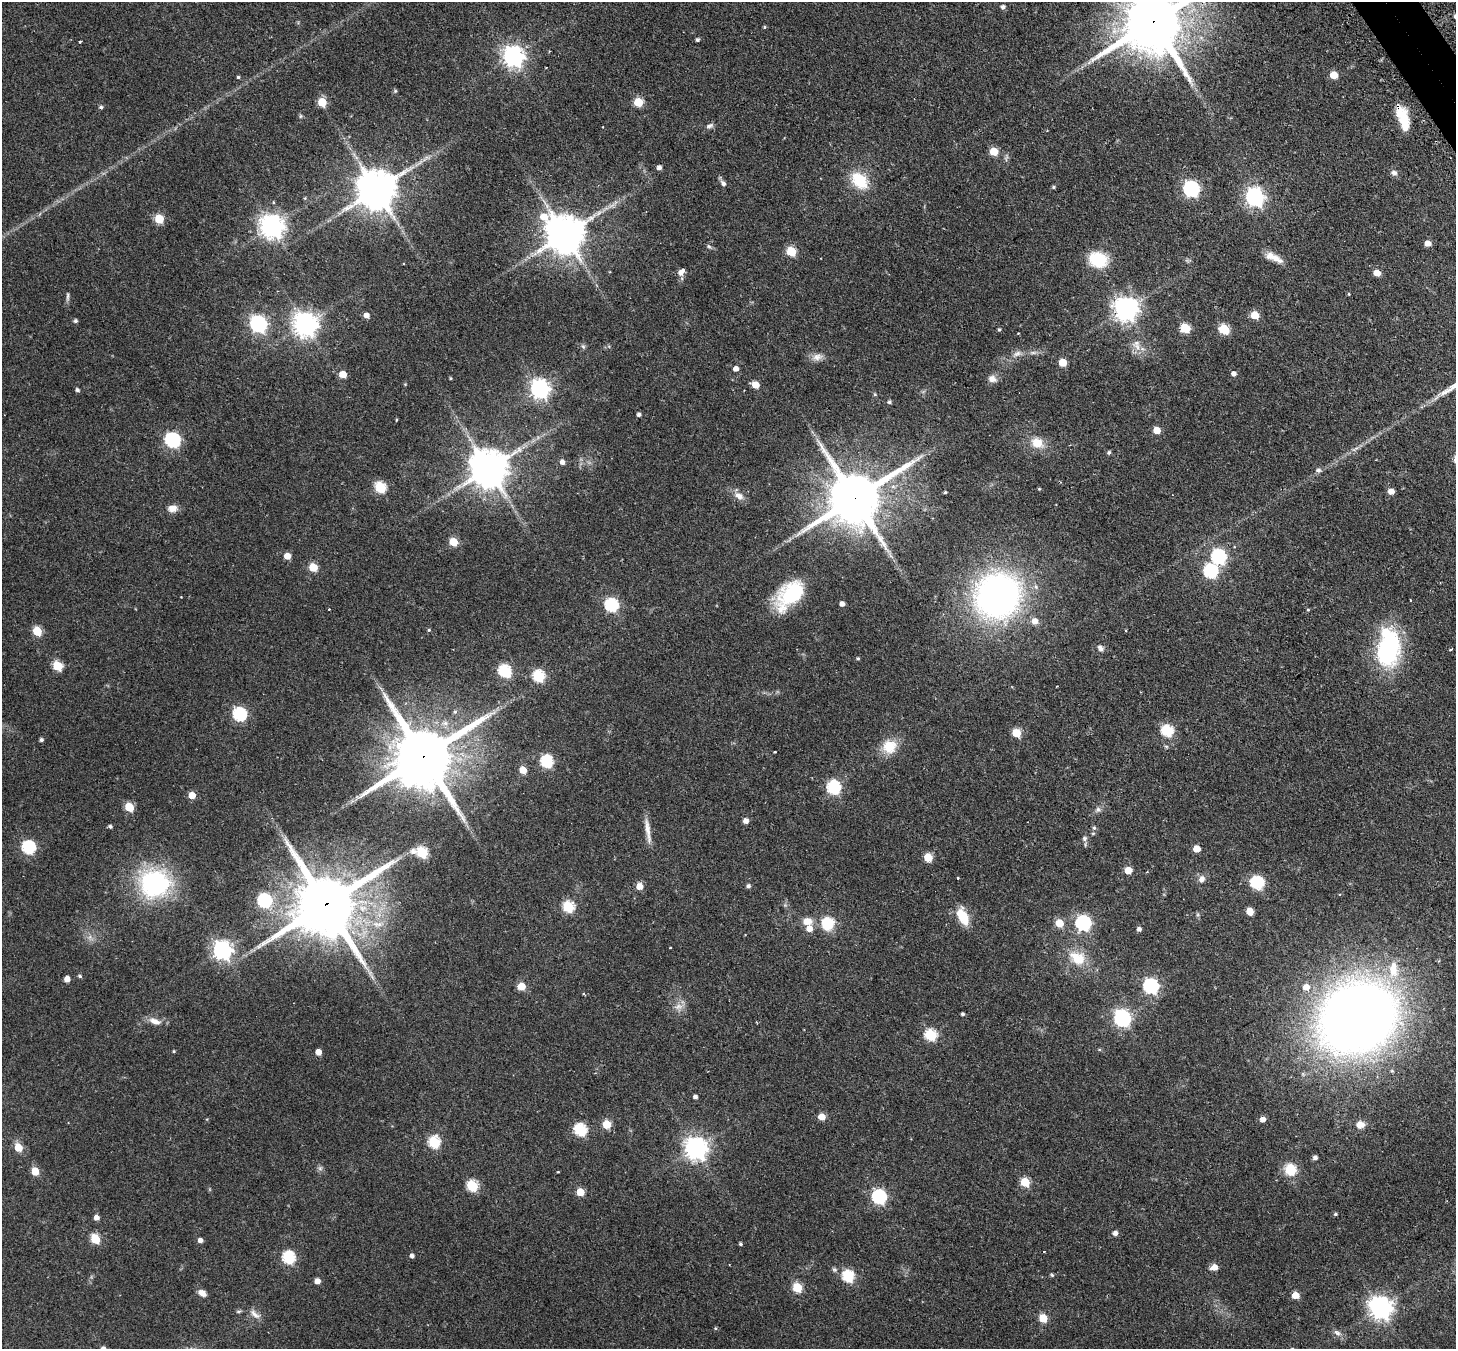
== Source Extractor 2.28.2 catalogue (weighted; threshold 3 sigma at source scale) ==
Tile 10 of 4 x 4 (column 2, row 3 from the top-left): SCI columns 1501-2954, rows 1673-3019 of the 5908 x 5899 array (HDU 1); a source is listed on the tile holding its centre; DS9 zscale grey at full resolution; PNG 1458 x 1351 px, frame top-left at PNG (2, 2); no overlay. Shown black and unused: <1% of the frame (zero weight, under 2 of 3 exposures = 4% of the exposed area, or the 3 px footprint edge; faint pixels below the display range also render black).
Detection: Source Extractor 2.28.2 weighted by HDU 2 'WHT'; one run over the whole footprint, this tile lists its part. Background 0.19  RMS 0.0077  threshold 0.0346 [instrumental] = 3 sigma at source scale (4.5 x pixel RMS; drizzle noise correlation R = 1.50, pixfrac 1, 0.05/0.05 arcsec/px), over >= 5 px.
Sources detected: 209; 1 inside a brighter object's white glare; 4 cosmic-ray / hot-pixel residue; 1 long thin detection or spike segment (spike, bleed or trail) — not listed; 3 inside a brighter listed object's ellipse — not listed separately; the other 200 listed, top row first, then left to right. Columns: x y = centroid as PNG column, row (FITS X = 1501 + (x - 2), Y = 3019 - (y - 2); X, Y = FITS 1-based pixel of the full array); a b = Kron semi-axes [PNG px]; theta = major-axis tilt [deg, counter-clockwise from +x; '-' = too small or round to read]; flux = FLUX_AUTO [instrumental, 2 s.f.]
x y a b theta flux
1003 7 5 4 - 2.4
1455 16 4 3 - 1
1153 22 24 16 32 7400
764 27 5 4 - 0.83
697 40 4 4 - 1.3
80 42 3 2 - 0.92
513 56 8 7 - 460
1334 75 5 5 - 14
238 77 3 3 - 0.96
395 91 5 4 - 0.94
322 102 5 5 - 22
638 102 5 5 - 30
101 107 5 4 - 1.5
300 116 6 4 89 0.97
1404 117 28 11 -49 13
710 126 11 6 22 2.3
994 151 5 5 - 19
659 167 5 4 - 3.2
1394 173 8 6 -14 2.7
859 180 23 16 -47 25
723 183 9 6 -50 2.4
1053 187 5 4 - 1
1191 189 7 7 - 180
376 190 12 11 - 2500
1255 197 8 7 - 280
159 219 5 5 - 27
272 226 8 8 - 650
565 234 13 12 - 2100
1428 243 5 5 - 6.1
709 246 7 5 -31 1.3
791 251 6 5 - 33
1273 257 24 8 -25 8.6
1098 260 15 12 -20 35
682 271 8 5 49 5.4
1377 273 5 5 - 11
1349 294 4 4 - 0.67
67 297 13 4 88 1.9
1126 309 8 8 - 630
366 315 5 4 - 4.8
1255 315 5 5 - 19
75 321 5 4 - 1.5
258 324 8 7 - 190
305 324 9 8 - 600
1185 328 6 5 - 32
999 329 4 4 - 1.1
1224 329 6 5 - 41
1018 333 3 3 - 0.48
583 346 7 5 -67 1.4
1137 347 19 8 -46 6.4
1033 353 10 4 11 2.1
1017 354 13 7 22 3.8
817 357 15 9 13 5.3
1063 362 5 5 - 19
736 369 5 5 - 4
343 374 5 5 - 11
1234 374 5 5 - 2.9
450 378 4 3 - 0.73
992 379 11 8 -21 4.2
405 384 4 4 - 0.59
755 385 5 5 - 11
540 389 7 7 - 360
77 390 4 4 - 1.9
875 394 5 4 - 0.9
889 402 4 4 - 1.3
639 414 4 4 - 2
396 420 4 3 - 0.67
1157 430 5 5 - 11
173 440 7 6 - 140
1037 443 15 12 -31 12
1109 452 5 4 - 1.4
562 462 5 5 - 3.4
488 469 12 11 - 2200
1318 470 6 6 - 2.1
380 487 6 6 - 49
1039 489 4 4 - 0.68
1391 491 5 5 - 6.8
945 492 4 3 - 0.88
739 496 13 9 -35 5.5
854 499 20 15 32 5100
172 508 10 8 7 6.2
453 542 5 5 - 20
287 556 5 5 - 9.8
1218 557 7 7 - 140
313 567 5 5 - 22
1211 571 7 7 - 100
790 594 35 20 46 53
998 596 36 34 38 310
1410 600 3 2 - 1.1
842 604 4 4 - 3.8
611 605 7 6 - 100
1308 610 4 4 - 0.71
1035 621 7 7 - 6
429 630 4 4 - 0.81
37 631 6 5 - 31
1100 648 10 6 -55 2.6
1388 649 38 24 78 85
1451 649 3 2 - 0.94
858 658 4 4 - 0.95
57 666 6 5 - 35
505 671 7 6 - 77
539 676 6 6 - 71
1057 686 2 2 - 0.39
455 712 6 5 - 1.4
239 714 7 6 - 100
1167 731 6 6 - 67
1016 733 5 5 - 23
41 740 4 4 - 1.8
1166 746 6 4 -19 0.96
889 747 18 16 26 16
422 757 25 16 32 7700
547 761 6 6 - 82
523 770 5 5 - 11
834 787 7 6 - 100
192 795 5 5 - 11
129 807 6 5 - 28
1098 809 8 5 -29 1.9
746 821 5 5 - 4.3
110 826 4 4 - 1.6
1094 828 6 5 - 1.5
648 830 36 6 -81 7.4
1085 838 7 7 - 2.2
29 847 7 6 - 100
1197 849 5 5 - 11
413 852 9 7 5 3.6
422 853 6 5 - 52
928 857 5 5 - 20
1128 870 5 5 - 13
1202 879 9 8 - 3.7
154 883 38 34 -9 84
1257 883 7 6 - 93
639 886 5 5 - 8.9
748 886 5 4 - 1.9
264 901 7 6 - 100
325 905 25 17 30 7900
568 907 6 6 - 56
1250 911 6 5 - 10
963 916 22 11 -64 16
807 921 13 10 1 7.2
1059 923 6 5 - 17
1083 923 7 7 - 160
828 924 8 7 - 35
1139 929 4 4 - 2.4
90 937 7 4 71 1.9
670 947 3 3 - 1.2
222 950 8 7 - 320
1077 958 24 18 -26 20
80 976 5 4 - 1.3
67 979 5 4 - 5.6
521 986 5 5 - 15
1151 986 7 6 - 150
1306 987 7 6 - 7.2
584 994 4 3 - 0.7
679 1007 12 8 12 4.9
962 1014 4 3 - 1.2
1357 1018 65 53 35 920
1122 1019 8 7 - 220
155 1021 17 8 -21 6.3
931 1035 6 6 - 61
1099 1049 5 3 - 0.76
174 1051 4 3 - 0.78
318 1052 5 5 - 5.8
695 1097 4 4 - 2.3
821 1117 5 5 - 11
1263 1119 5 5 - 4.8
607 1124 5 5 - 24
1360 1125 9 7 1 6.8
580 1130 6 6 - 78
434 1142 6 6 - 59
18 1147 6 5 - 17
696 1148 8 8 - 530
1315 1158 5 5 - 2.5
320 1168 7 6 - 1.8
1290 1170 7 6 - 36
35 1171 5 5 - 16
558 1172 3 2 - 0.51
1025 1182 5 5 - 30
472 1186 6 6 - 56
580 1192 5 5 - 16
879 1197 7 6 - 130
1335 1214 5 4 - 1.2
96 1218 5 4 - 4.1
1115 1233 5 5 - 3.3
95 1239 6 5 - 36
200 1240 5 4 - 3.4
740 1244 3 3 - 1.1
412 1256 5 5 - 2.3
288 1258 6 6 - 81
1214 1267 6 5 - 8
1052 1275 5 4 - 1.2
848 1276 6 6 - 70
317 1281 5 5 - 5.5
797 1288 6 5 - 30
202 1293 9 6 -32 4.9
1295 1295 5 5 - 12
1380 1308 9 8 - 540
238 1311 8 4 9 1.1
255 1314 18 7 -43 4.6
1043 1318 5 5 - 21
715 1328 5 5 - 0.77
1337 1333 12 7 -31 3.4
Overlapping masked pixels (flux is a lower limit): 5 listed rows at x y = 1153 22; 1404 117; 854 499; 422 757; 325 905
Isophote crosses this tile's border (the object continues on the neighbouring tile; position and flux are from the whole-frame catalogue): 2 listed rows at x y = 1455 16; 1153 22